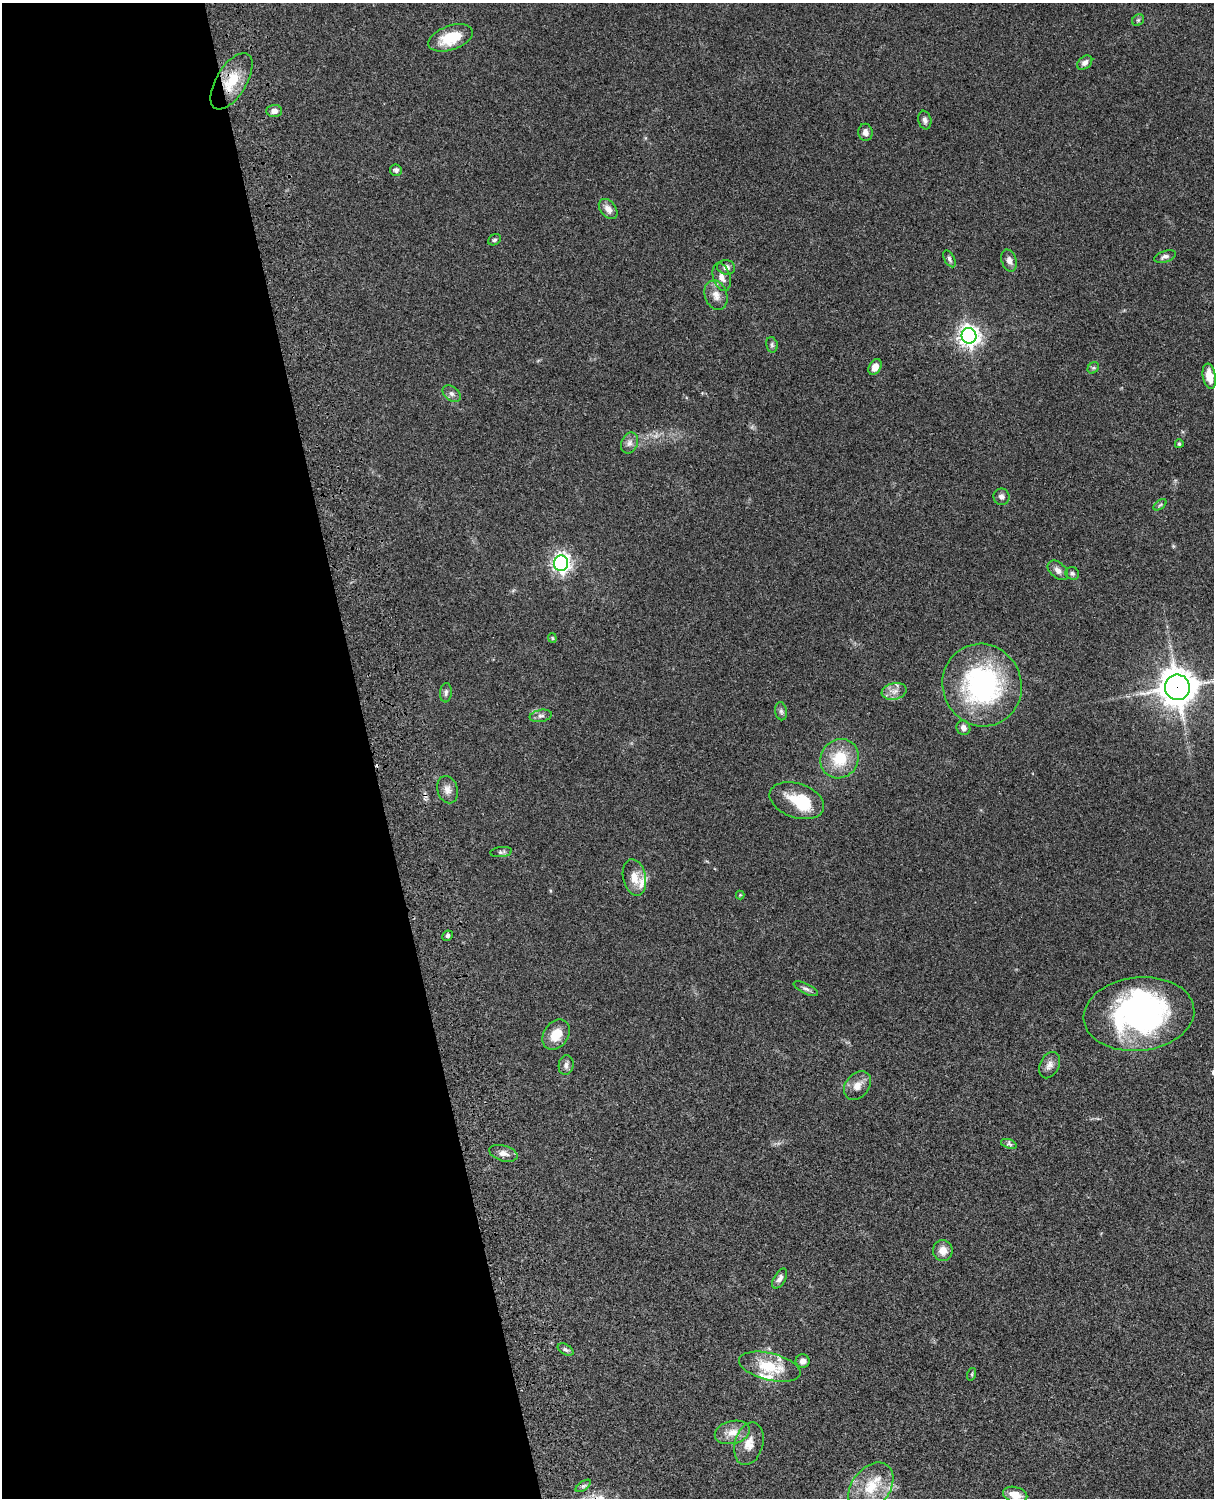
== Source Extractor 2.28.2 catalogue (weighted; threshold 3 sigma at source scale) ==
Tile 5 of 4 x 3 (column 1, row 2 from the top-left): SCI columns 121-1332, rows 1772-3267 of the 5086 x 4926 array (HDU 1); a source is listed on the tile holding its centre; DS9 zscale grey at full resolution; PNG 1216 x 1500 px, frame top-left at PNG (2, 3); each listed source drawn as its Kron ellipse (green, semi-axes under 4 px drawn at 4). Shown black and unused: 31% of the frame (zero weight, under 3 of 4 exposures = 6% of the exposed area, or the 3 px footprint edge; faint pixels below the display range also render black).
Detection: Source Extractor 2.28.2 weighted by HDU 2 'WHT'; one run over the whole footprint, this tile lists its part. Background 0.0785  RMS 0.0058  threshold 0.0259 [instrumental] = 3 sigma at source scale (4.5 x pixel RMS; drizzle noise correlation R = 1.50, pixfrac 1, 0.05/0.05 arcsec/px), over >= 5 px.
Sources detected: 68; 1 inside a brighter object's white glare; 1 cosmic-ray / hot-pixel residue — neither listed nor drawn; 3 inside a brighter listed object's ellipse — not listed separately; the other 63 listed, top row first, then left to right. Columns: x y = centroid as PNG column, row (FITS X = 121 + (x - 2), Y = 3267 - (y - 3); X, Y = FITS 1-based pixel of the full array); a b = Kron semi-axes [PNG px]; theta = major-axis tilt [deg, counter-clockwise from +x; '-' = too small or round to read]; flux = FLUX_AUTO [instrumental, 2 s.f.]
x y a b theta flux
1138 20 6 5 - 0.95
450 38 23 12 19 17
1085 63 8 6 39 2.7
231 81 31 15 59 18
274 111 8 6 4 2.8
925 120 9 6 -79 1.9
865 132 8 7 - 2.6
396 170 6 5 - 1.6
608 209 11 7 -50 4.1
494 240 7 5 30 1.1
1165 257 11 5 18 1.8
949 259 9 5 -62 1.4
1009 261 11 7 -72 3.1
726 267 9 7 -11 2.9
722 277 14 8 -73 4.3
716 295 15 11 -71 5.4
969 336 8 7 - 360
772 345 8 5 -76 1.3
875 367 8 6 60 4.9
1093 368 6 5 - 1
1209 376 12 6 -80 7.9
452 394 10 7 -38 2.2
629 443 11 8 67 2.6
1179 444 4 4 - 0.85
1001 497 8 8 - 2.1
1160 505 7 4 37 0.83
561 563 8 7 - 240
1058 570 12 7 -42 3
1072 573 7 6 - 1.3
552 638 5 4 - 0.61
982 685 42 39 -69 99
1177 687 13 12 - 1100
894 691 12 8 11 3.7
446 693 9 6 86 1.8
781 711 9 6 -80 1.5
541 716 11 6 10 2
963 728 7 6 - 2.6
840 759 20 18 54 19
447 790 14 10 -74 3.9
797 801 28 17 -18 17
501 852 11 5 7 1.3
634 877 18 11 -77 7.2
740 895 4 4 - 0.49
448 936 5 5 - 1.5
806 989 13 5 -25 1.8
1139 1014 55 37 6 130
556 1035 16 12 55 9.3
566 1065 10 7 80 2.3
1049 1065 14 9 64 3.4
857 1085 16 11 51 5.4
1009 1144 8 4 -19 1.4
503 1153 14 7 -15 3.7
943 1251 10 10 - 5.3
780 1278 11 5 59 2.5
566 1350 9 5 -28 1.3
803 1361 7 7 - 3
770 1367 31 13 -14 21
972 1374 6 4 72 0.76
732 1432 18 11 14 7
749 1444 22 14 74 7.7
583 1486 9 4 35 1.2
871 1487 27 19 52 19
1015 1495 12 7 -13 7.5
Overlapping masked pixels (flux is a lower limit): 3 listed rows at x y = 231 81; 1177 687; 447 790
Isophote crosses this tile's border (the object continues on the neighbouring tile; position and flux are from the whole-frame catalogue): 2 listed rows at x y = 1209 376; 1177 687